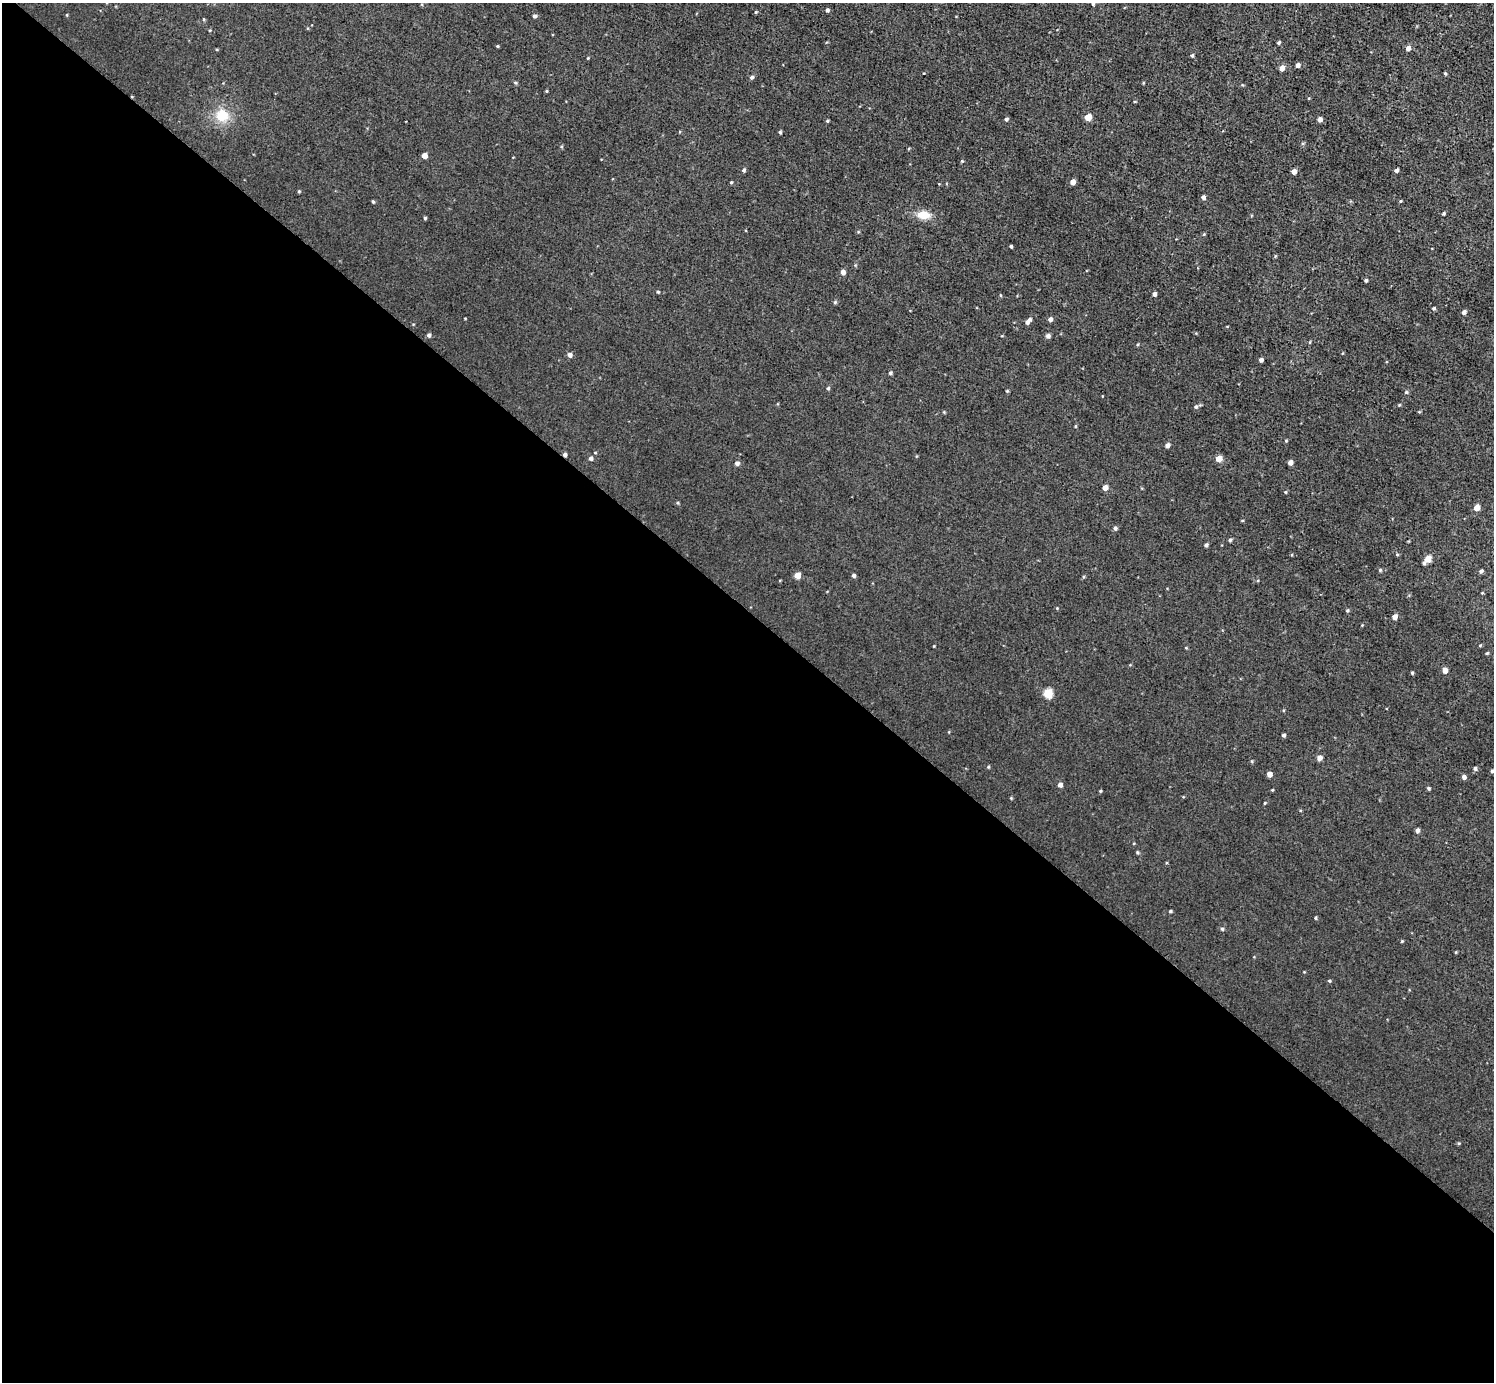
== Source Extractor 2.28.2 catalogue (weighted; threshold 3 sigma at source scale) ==
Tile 14 of 4 x 4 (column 2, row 4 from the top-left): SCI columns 1493-2984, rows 158-1537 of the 5970 x 5973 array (HDU 1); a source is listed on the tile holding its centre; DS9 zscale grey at full resolution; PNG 1496 x 1384 px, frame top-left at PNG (2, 3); no overlay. Shown black and unused: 56% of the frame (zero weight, under 3 of 5 exposures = <1% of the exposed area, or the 3 px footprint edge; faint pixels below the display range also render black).
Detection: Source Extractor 2.28.2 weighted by HDU 2 'WHT'; one run over the whole footprint, this tile lists its part. Background 0.00405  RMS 0.006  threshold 0.0269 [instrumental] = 3 sigma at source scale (4.5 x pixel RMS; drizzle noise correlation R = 1.50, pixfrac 1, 0.05/0.05 arcsec/px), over >= 5 px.
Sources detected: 103; all 103 listed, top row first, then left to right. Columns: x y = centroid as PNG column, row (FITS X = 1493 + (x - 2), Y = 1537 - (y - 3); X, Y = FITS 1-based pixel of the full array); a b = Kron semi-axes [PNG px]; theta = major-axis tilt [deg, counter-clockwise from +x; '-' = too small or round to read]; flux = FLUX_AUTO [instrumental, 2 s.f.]
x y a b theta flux
1093 4 3 3 - 0.71
827 10 4 4 - 1.2
756 12 5 3 - 0.53
534 16 5 4 - 1.2
1278 43 4 4 - 0.85
497 46 3 3 - 0.51
1408 48 5 5 - 2.9
1192 55 4 4 - 0.92
1298 65 4 4 - 2.2
1282 68 5 4 - 4.3
1445 73 4 4 - 0.65
752 77 5 4 - 1.3
515 83 5 4 - 0.73
546 91 4 3 - 0.58
222 115 15 14 - 13
1088 117 5 4 - 9.9
1006 119 4 4 - 1.2
1320 119 4 4 - 2.8
827 121 4 3 - 0.68
780 132 3 3 - 0.82
424 155 4 4 - 4.4
744 170 4 4 - 1.1
1396 170 4 3 - 1.6
1294 171 4 4 - 3.7
731 182 4 3 - 0.6
1073 182 4 4 - 3.9
299 191 4 4 - 0.59
1203 197 4 4 - 1.8
1400 201 4 3 - 0.5
373 202 4 3 - 0.71
1444 213 4 3 - 0.86
923 215 13 8 -4 8.2
425 218 4 4 - 0.78
1011 246 3 3 - 0.77
843 272 4 4 - 2.4
1366 280 4 3 - 0.91
658 292 3 3 - 0.65
1154 294 4 4 - 1.9
1000 295 4 3 - 0.5
835 302 5 4 - 0.84
1434 308 4 4 - 0.87
1464 312 4 4 - 1.7
1050 319 4 4 - 2
1028 321 9 5 48 2.4
429 335 4 4 - 1.2
1048 336 5 4 - 1.9
570 355 5 4 - 2.2
1261 360 4 4 - 1.9
890 373 4 4 - 0.91
828 388 4 4 - 0.79
1007 391 4 3 - 0.55
1406 392 5 4 - 0.82
1399 405 4 3 - 0.52
1196 407 5 5 - 1
944 412 4 4 - 0.51
1075 426 5 3 - 0.51
1286 441 4 3 - 0.56
1167 445 4 4 - 2.5
565 455 4 4 - 1.6
591 458 4 4 - 1.5
1219 459 5 4 - 7.3
737 463 5 5 - 1.7
1290 463 4 4 - 2.8
1105 488 4 4 - 4
1285 492 4 4 - 0.54
678 503 5 3 - 0.6
1477 508 5 4 - 5.4
1115 528 5 4 - 1.3
1230 540 4 4 - 0.97
1206 545 4 3 - 1.3
1397 554 5 3 - 0.57
1428 559 6 4 48 8.3
1380 570 4 4 - 0.72
1481 571 4 4 - 1.1
798 575 4 4 - 6.4
853 576 4 4 - 1.3
1482 593 4 2 - 0.44
1057 608 4 4 - 0.43
1347 610 4 4 - 0.68
1395 617 4 4 - 3.7
1487 653 4 3 - 0.64
1445 670 5 4 - 3.5
1412 673 4 3 - 0.73
1048 693 5 5 - 26
1284 735 4 3 - 1.1
1319 758 5 5 - 3.2
988 767 4 4 - 0.62
1475 768 5 4 - 1.2
1492 771 4 4 - 0.82
1269 774 4 4 - 3.4
1464 777 4 4 - 2
1060 785 4 4 - 2.2
1429 788 4 4 - 0.86
1100 791 4 3 - 0.6
1265 803 4 3 - 0.5
1417 830 4 4 - 2
1137 852 4 4 - 0.71
1170 911 4 3 - 0.77
1315 918 4 3 - 0.75
1222 929 4 4 - 0.83
1402 941 4 3 - 0.57
1456 952 4 3 - 0.5
1329 981 4 3 - 0.64
Overlapping masked pixels (flux is a lower limit): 1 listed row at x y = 565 455